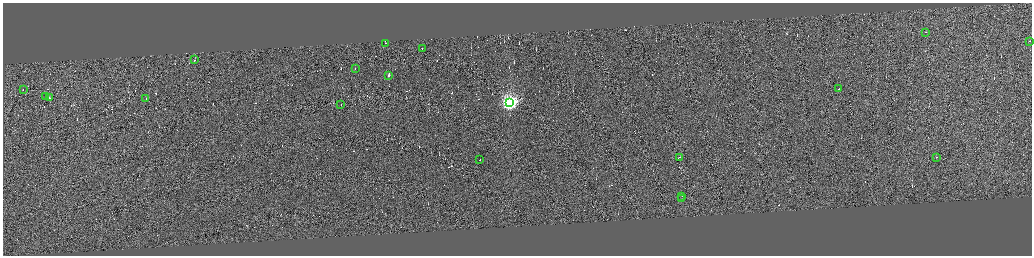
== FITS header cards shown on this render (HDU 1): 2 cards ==
NAXIS1  =                 4117
NAXIS2  =                 1014

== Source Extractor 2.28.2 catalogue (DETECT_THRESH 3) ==
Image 4117 x 1014 px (HDU 1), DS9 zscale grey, zoomed out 1/4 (1 PNG px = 4 x 4 image px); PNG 1034 x 258 px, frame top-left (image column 3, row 1011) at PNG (3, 3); each listed source drawn as its Kron ellipse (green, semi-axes under 4 px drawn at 4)
Background 0.0943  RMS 3.8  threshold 11.5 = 3 sigma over >= 5 px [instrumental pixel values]
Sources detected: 376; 357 cannot appear on this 1/4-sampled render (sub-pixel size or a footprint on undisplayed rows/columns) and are neither listed nor drawn; the other 19 listed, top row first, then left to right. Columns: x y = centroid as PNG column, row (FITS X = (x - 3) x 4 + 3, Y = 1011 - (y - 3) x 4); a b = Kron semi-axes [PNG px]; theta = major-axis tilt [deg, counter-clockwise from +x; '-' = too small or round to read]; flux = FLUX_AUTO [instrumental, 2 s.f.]
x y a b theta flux
926 32 2 1 - 1800
1029 41 2 1 - 13000
386 43 2 1 - 17000
422 48 2 1 - 12000
195 60 2 1 - 6100
355 68 2 1 - 7000
389 75 2 1 - 17000
839 88 2 1 - 11000
23 89 2 1 - 17000
46 96 3 1 - 20000
49 98 3 1 - 38000
146 99 2 1 - 8000
510 102 4 4 - 820000
341 105 2 1 - 8200
679 157 3 1 - 21000
937 157 2 1 - 6900
480 159 2 1 - 27000
682 196 2 1 - 12000
682 198 2 1 - 15000
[357 sub-pixel or undisplayed-footprint detections neither listed nor drawn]